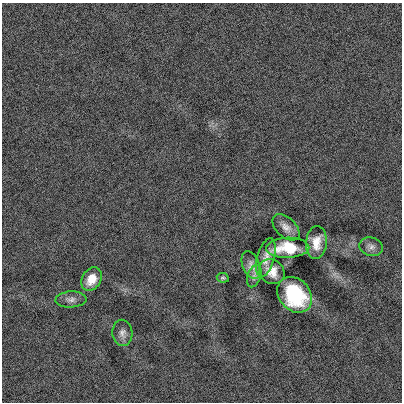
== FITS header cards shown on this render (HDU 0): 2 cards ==
NAXIS1  =                  400
NAXIS2  =                  400

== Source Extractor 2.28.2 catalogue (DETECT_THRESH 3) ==
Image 400 x 400 px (HDU 0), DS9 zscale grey, 1 PNG px = 1 image px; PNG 404 x 404 px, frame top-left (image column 1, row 400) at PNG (2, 3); each listed source drawn as its Kron ellipse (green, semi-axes under 4 px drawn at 4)
Background 3.53e-04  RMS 0.12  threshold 0.363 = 3 sigma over >= 5 px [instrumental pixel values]
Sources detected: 13; all 13 listed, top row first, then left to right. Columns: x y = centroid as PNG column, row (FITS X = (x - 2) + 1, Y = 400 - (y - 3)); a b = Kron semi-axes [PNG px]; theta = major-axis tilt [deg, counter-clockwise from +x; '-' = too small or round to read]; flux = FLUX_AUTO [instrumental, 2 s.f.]
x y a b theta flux
286 227 16 9 -43 65
316 242 16 10 86 120
371 247 12 9 -16 42
288 248 21 10 2 300
266 258 20 8 75 69
251 265 14 8 -67 48
272 272 14 11 -42 97
254 276 11 6 71 29
223 278 6 4 -10 15
91 279 12 9 59 120
295 295 19 15 -50 620
71 299 15 8 3 43
122 333 13 10 -86 47